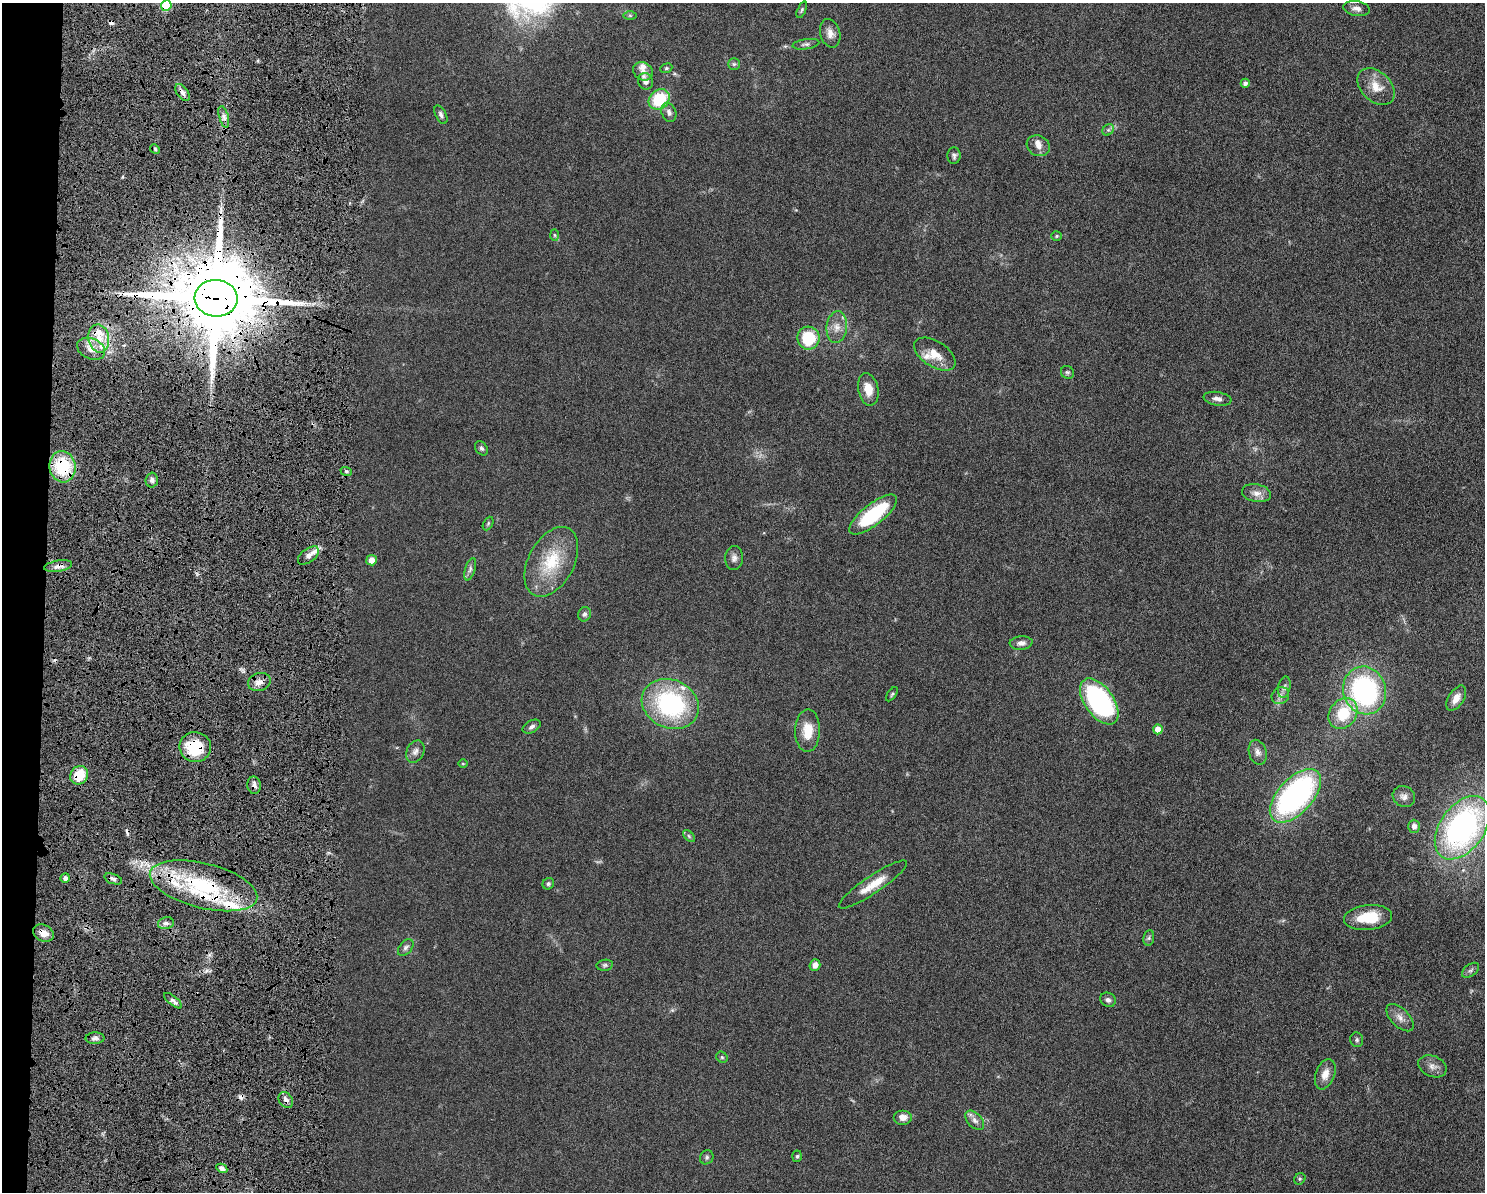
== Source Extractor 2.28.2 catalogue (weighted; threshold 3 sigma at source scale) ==
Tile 7 of 3 x 4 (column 1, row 3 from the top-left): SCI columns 138-1620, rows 1202-2391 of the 4818 x 4785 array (HDU 1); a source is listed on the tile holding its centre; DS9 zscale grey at full resolution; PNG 1487 x 1194 px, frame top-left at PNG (2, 3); each listed source drawn as its Kron ellipse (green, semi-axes under 4 px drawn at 4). Shown black and unused: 3% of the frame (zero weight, under 6 of 12 exposures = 3% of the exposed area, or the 3 px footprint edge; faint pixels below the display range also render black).
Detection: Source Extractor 2.28.2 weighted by HDU 2 'WHT'; one run over the whole footprint, this tile lists its part. Background 0.0865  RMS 0.0047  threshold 0.0191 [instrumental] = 3 sigma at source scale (4.09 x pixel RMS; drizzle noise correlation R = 1.36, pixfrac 0.8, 0.05/0.05 arcsec/px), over >= 5 px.
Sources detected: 109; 3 cosmic-ray / hot-pixel residue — neither listed nor drawn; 8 inside a brighter listed object's ellipse — not listed separately; the other 98 listed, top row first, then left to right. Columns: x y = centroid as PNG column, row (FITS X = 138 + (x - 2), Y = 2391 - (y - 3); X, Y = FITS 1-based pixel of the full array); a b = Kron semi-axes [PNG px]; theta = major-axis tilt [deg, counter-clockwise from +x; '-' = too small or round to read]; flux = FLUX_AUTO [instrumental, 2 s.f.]
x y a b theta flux
166 5 5 5 - 22
1356 8 13 7 -9 2.1
802 10 9 4 67 0.65
630 15 6 4 0 0.66
830 33 14 10 -73 3.1
806 44 13 5 8 1.2
734 64 6 6 - 0.78
666 68 6 4 22 0.54
643 71 10 8 -33 2.8
645 81 8 7 - 2.8
1245 83 4 4 - 1.5
1376 87 21 14 -44 6.9
183 93 10 5 -54 1.6
659 99 11 9 39 18
669 112 10 7 -69 1.8
441 115 10 5 -63 1.2
224 117 11 4 -74 1.9
1108 130 6 5 - 0.87
1038 146 12 10 -29 2.8
155 149 5 4 - 0.65
954 156 8 6 86 1.2
555 235 6 4 -88 0.56
1057 236 5 4 - 0.54
216 298 21 18 -5 7800
837 327 16 10 83 4.2
99 338 14 10 -79 7
808 338 11 11 - 18
91 349 14 10 -24 5
935 354 23 13 -33 6.7
1067 372 7 6 - 0.82
868 389 16 10 -78 5.8
1217 399 14 6 -9 2.1
481 448 8 5 -55 0.97
62 467 16 13 -83 24
346 471 6 3 -18 0.68
152 480 7 6 - 1.7
1256 493 15 9 -11 3.2
873 515 29 10 38 27
488 523 7 4 64 0.76
308 555 12 6 37 2.7
734 558 12 9 89 2
371 560 5 5 - 3.6
551 562 37 23 62 21
58 566 14 5 9 2.2
470 569 11 5 73 1.4
584 614 7 6 - 1.2
1021 643 11 6 5 2.3
259 682 11 9 18 3.2
1284 687 11 6 78 1.5
1365 690 24 21 -72 74
892 694 8 4 54 0.68
1280 696 9 8 - 1.9
1456 698 14 7 58 3.7
1099 701 26 14 -55 77
670 704 29 24 -24 57
1343 714 16 13 52 16
532 727 10 6 28 1.4
1158 729 5 4 - 5.2
808 731 21 12 88 8.3
195 747 16 15 - 18
415 752 11 8 62 2.1
1258 752 13 8 -75 2.4
463 763 5 3 - 0.36
79 775 10 8 52 12
254 785 8 6 -83 2
1295 796 32 17 48 97
1404 797 11 10 - 2.2
1414 826 6 6 - 2.2
1462 828 35 22 54 110
689 836 7 4 -46 0.83
65 878 5 4 - 1.9
113 879 9 5 -19 1.4
548 884 6 5 - 0.87
873 884 41 8 34 8
204 886 55 22 -14 48
1368 917 24 12 6 13
166 923 8 6 12 1.6
43 933 11 8 -24 3.9
1149 938 8 5 82 0.92
406 947 10 6 51 1.5
605 965 8 5 9 0.87
815 965 6 5 - 2.6
1470 970 10 6 37 1.2
1108 1000 8 7 - 1.5
173 1001 11 4 -39 1.3
1400 1018 17 9 -45 3.2
95 1038 9 5 1 1.5
1357 1040 7 6 - 0.86
722 1057 6 5 - 0.64
1432 1066 15 10 -23 2.8
1325 1074 16 9 70 4
286 1100 9 6 -57 1.9
903 1117 9 7 0 2.9
975 1120 11 7 -45 2.2
797 1156 6 5 - 0.61
707 1157 7 6 - 0.92
222 1168 6 4 -28 1.6
1300 1179 6 5 - 0.63
Overlapping masked pixels (flux is a lower limit): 10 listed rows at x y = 166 5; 216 298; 62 467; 58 566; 195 747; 79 775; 254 785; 204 886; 43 933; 286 1100
Isophote crosses this tile's border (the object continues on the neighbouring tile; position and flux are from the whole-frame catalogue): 1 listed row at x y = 166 5